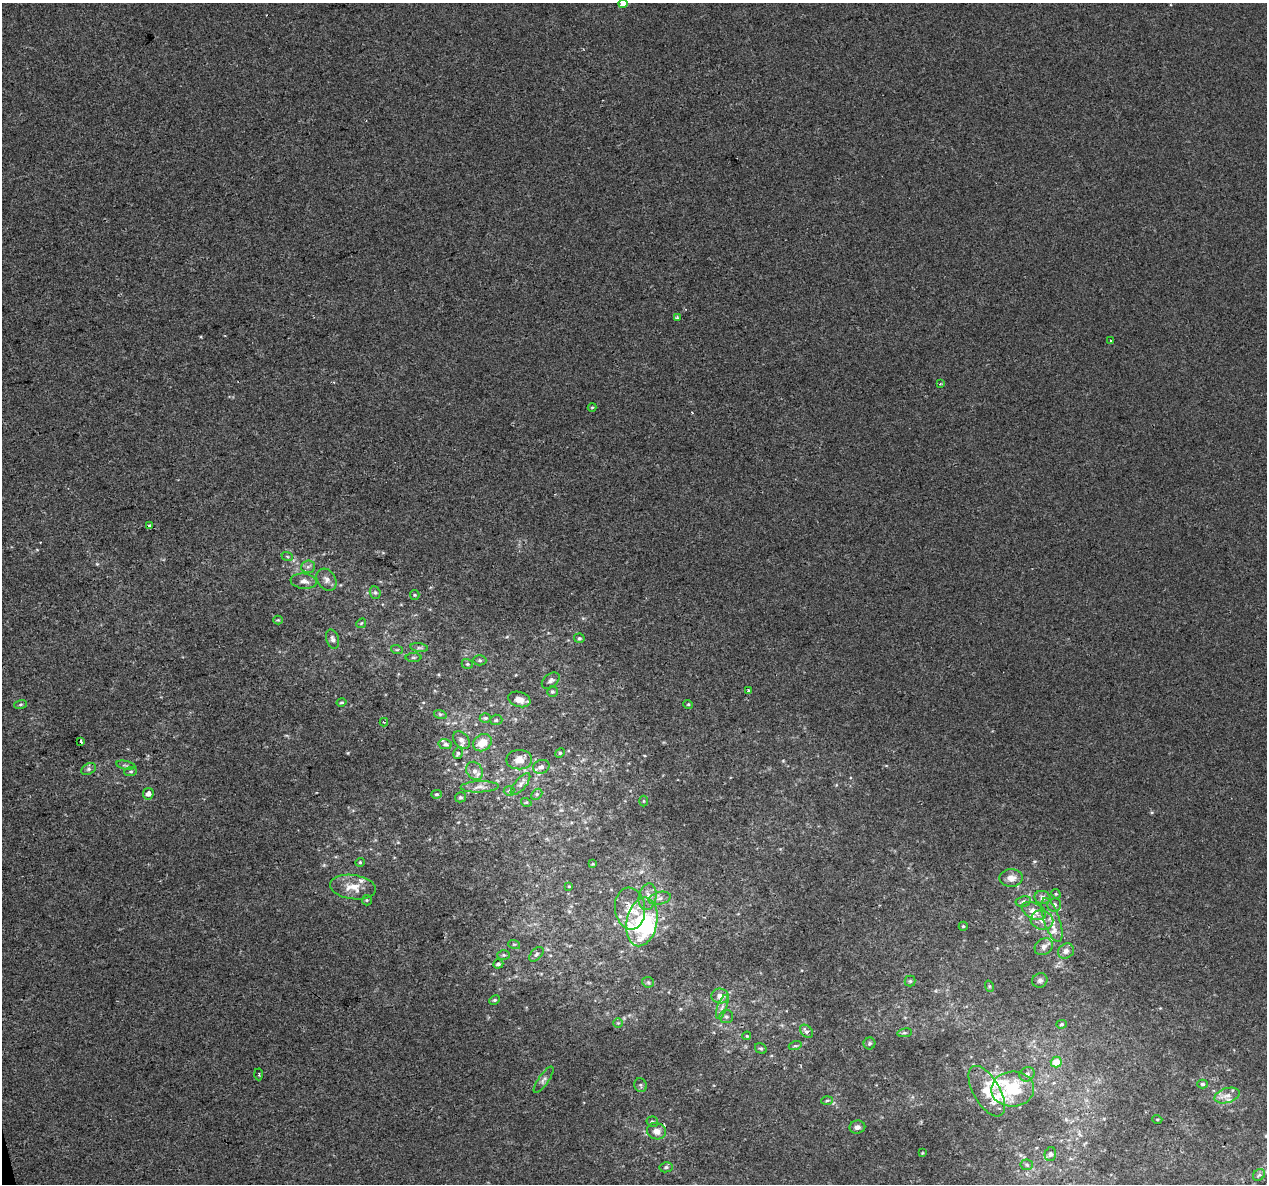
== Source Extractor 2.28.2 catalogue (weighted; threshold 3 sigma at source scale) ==
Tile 7 of 4 x 4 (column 3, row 2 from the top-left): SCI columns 2533-3797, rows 2454-3635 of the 5063 x 4856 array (HDU 1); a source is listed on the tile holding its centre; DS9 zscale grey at full resolution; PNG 1269 x 1186 px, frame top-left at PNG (2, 3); each listed source drawn as its Kron ellipse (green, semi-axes under 4 px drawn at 4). Shown black and unused: <1% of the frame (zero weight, under 2 of 3 exposures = <1% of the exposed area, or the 3 px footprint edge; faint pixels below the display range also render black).
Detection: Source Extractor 2.28.2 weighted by HDU 2 'WHT'; one run over the whole footprint, this tile lists its part. Background -8.11e-05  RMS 0.0042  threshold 0.0191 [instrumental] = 3 sigma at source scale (4.5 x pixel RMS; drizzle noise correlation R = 1.50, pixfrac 1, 0.0396/0.0396 arcsec/px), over >= 5 px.
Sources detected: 125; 1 inside a brighter object's white glare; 1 cosmic-ray / hot-pixel residue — neither listed nor drawn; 11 inside a brighter listed object's ellipse — not listed separately; the other 112 listed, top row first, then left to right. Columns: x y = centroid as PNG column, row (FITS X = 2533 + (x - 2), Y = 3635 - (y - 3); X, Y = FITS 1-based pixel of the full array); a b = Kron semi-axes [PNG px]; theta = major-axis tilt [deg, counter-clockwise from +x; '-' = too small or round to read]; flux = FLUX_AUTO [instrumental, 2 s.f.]
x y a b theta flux
623 4 5 4 - 4.4
677 317 4 2 - 0.9
1111 340 3 3 - 0.74
940 384 3 3 - 0.43
592 407 4 4 - 0.48
150 525 3 3 - 1.3
287 556 6 3 -19 0.52
308 567 7 6 - 1.2
327 580 12 9 -54 2.5
304 581 13 7 -7 2.5
375 593 6 5 - 0.85
415 595 5 4 - 0.51
278 620 4 4 - 0.43
361 623 5 4 - 0.47
579 638 5 4 - 0.73
333 639 10 6 -73 1.6
419 648 9 4 -8 0.98
397 650 6 3 -18 0.49
413 657 8 4 0 0.65
480 660 7 5 -2 0.78
467 664 6 4 -20 0.61
551 681 10 6 39 1.5
748 691 4 3 - 1.4
552 692 5 5 - 0.75
519 699 11 7 -16 3.2
341 702 5 4 - 0.56
20 704 6 3 19 0.57
688 704 5 3 - 0.4
440 714 6 4 -18 0.61
485 718 5 4 - 0.67
496 720 6 5 - 0.85
384 722 4 3 - 0.45
461 740 10 6 -48 1.7
81 741 3 3 - 2.3
482 743 10 8 33 6.3
445 744 6 5 - 1
458 753 6 4 77 0.72
560 753 5 4 - 0.54
519 760 13 9 0 3.8
126 765 10 3 -11 0.65
541 767 8 7 - 2.1
89 769 8 5 27 1.1
131 771 6 4 6 0.73
475 771 10 8 -59 2.4
520 784 13 5 50 1.8
480 787 19 5 2 2.7
509 791 5 5 - 0.61
148 794 6 5 - 2.1
436 794 5 4 - 0.62
537 794 6 4 45 0.71
460 797 6 5 - 0.76
644 801 5 3 - 0.39
526 802 5 3 - 0.43
360 862 4 4 - 0.51
593 864 4 3 - 0.35
1011 878 11 9 2 3.5
569 886 4 3 - 0.37
353 887 23 12 -8 7
1056 894 5 4 - 0.56
648 897 13 8 78 3.4
1042 897 8 6 -13 1.8
660 898 11 6 13 1.9
367 900 5 5 - 0.53
1023 901 8 5 11 1.1
1054 905 7 6 - 1.3
630 908 21 15 -83 9.3
1034 911 13 7 -27 4
1042 920 11 9 -13 3.3
1052 920 23 8 -71 4.8
642 922 24 15 78 36
963 926 4 4 - 0.52
514 944 6 3 -17 0.54
1044 947 10 7 35 2
1066 951 8 7 - 2.1
536 954 9 5 46 1
504 955 6 5 - 0.71
498 964 5 4 - 1.1
1040 980 8 7 - 1.3
910 981 5 5 - 0.67
648 982 6 5 - 0.83
989 986 6 3 -71 0.53
720 996 9 7 -5 4.4
495 1000 6 4 26 0.65
722 1007 13 5 70 1.9
726 1017 7 6 - 1.1
618 1023 5 4 - 0.57
1062 1024 5 4 - 0.63
806 1031 7 5 -47 1.9
905 1033 7 4 8 0.77
747 1036 4 4 - 0.43
870 1043 6 6 - 0.76
795 1046 6 4 17 0.65
761 1048 6 5 - 0.73
1056 1062 5 5 - 6.2
259 1074 6 3 -88 0.46
1027 1074 8 7 - 1.7
544 1080 15 5 55 1.6
1202 1084 5 4 - 0.8
641 1085 7 6 - 0.92
1013 1089 21 17 4 19
987 1091 28 13 -60 8.5
1227 1095 13 7 18 2.8
827 1100 6 4 3 0.6
1157 1119 5 3 - 0.41
652 1122 6 5 - 0.74
857 1127 8 6 11 1.9
656 1131 9 8 - 3.5
922 1153 4 3 - 0.34
1050 1154 7 5 75 0.97
1027 1165 6 5 - 0.81
666 1167 6 5 - 0.98
1259 1175 6 5 - 0.91
Isophote crosses this tile's border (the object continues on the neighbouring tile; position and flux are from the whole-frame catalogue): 1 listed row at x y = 623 4